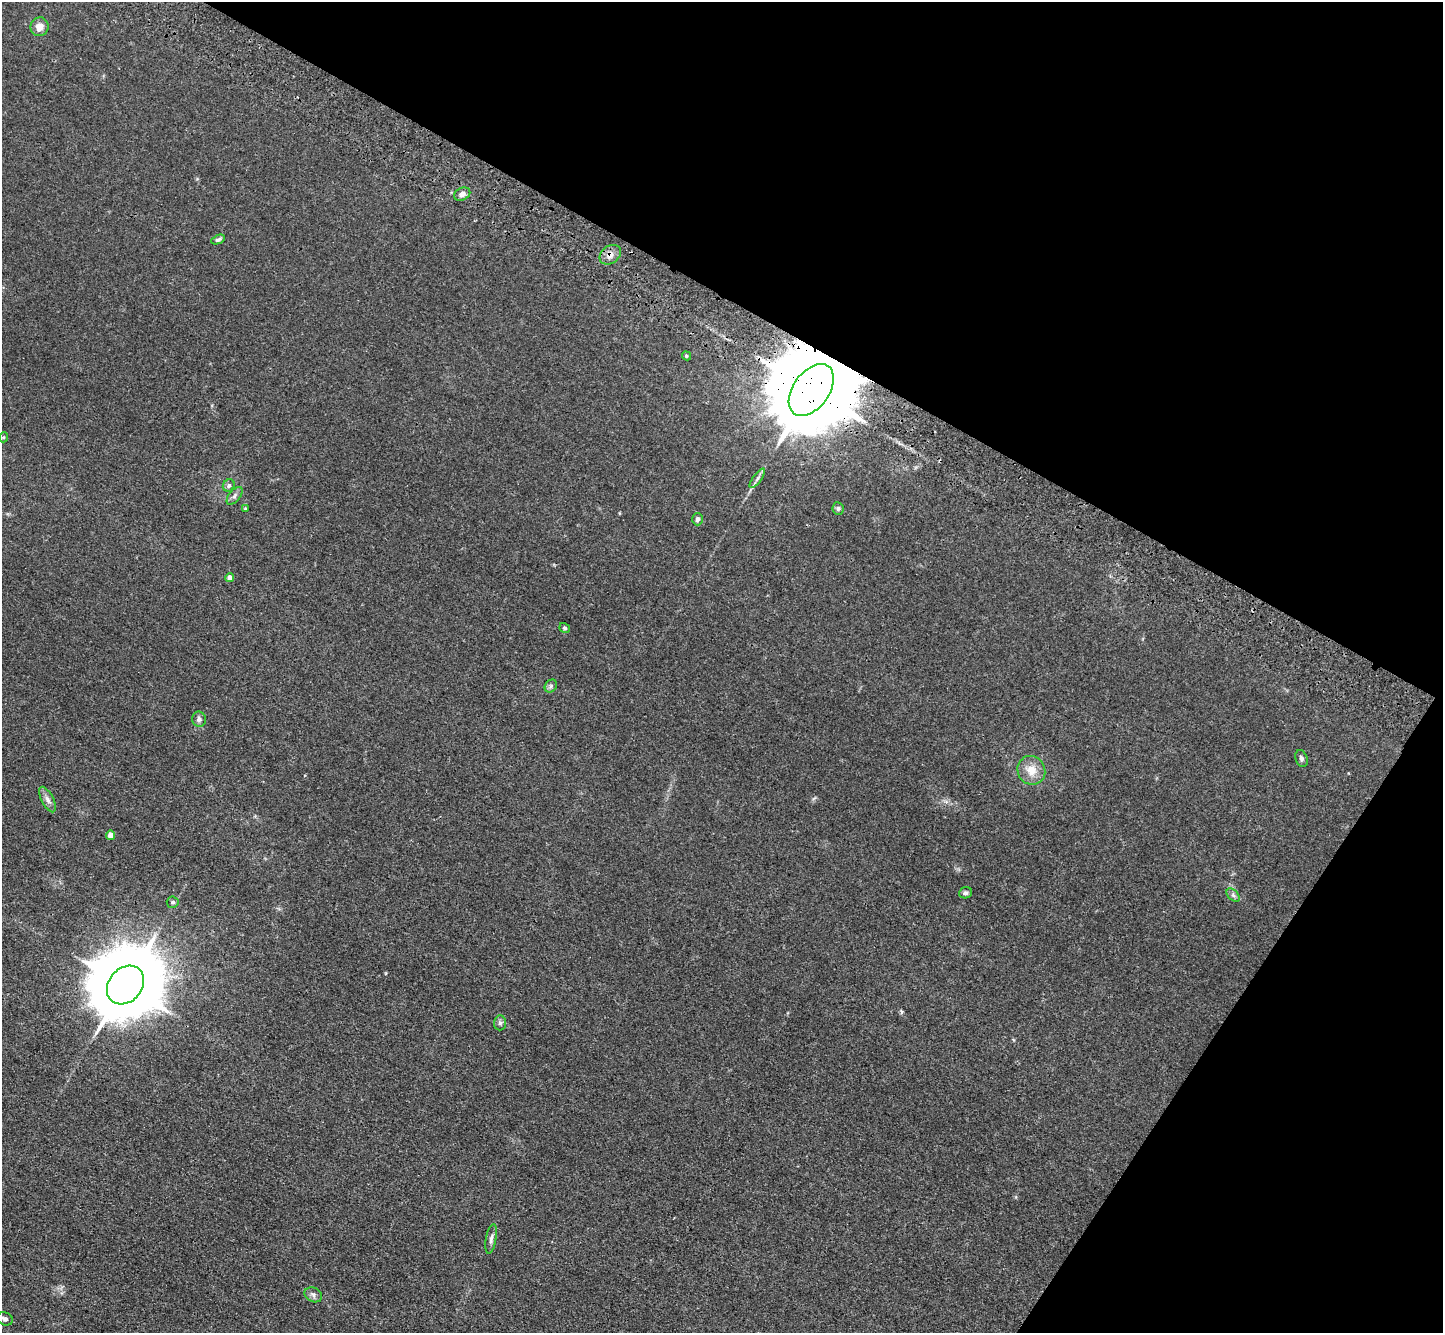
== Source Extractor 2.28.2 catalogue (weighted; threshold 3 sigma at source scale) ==
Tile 8 of 4 x 4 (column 4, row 2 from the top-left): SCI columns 4391-5831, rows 3054-4384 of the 5900 x 5969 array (HDU 1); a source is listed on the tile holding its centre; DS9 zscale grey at full resolution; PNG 1445 x 1335 px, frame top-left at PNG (2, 2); each listed source drawn as its Kron ellipse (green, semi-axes under 4 px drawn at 4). Shown black and unused: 30% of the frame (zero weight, under 3 of 4 exposures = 6% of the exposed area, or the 3 px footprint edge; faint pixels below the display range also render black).
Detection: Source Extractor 2.28.2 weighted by HDU 2 'WHT'; one run over the whole footprint, this tile lists its part. Background 0.0123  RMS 0.0047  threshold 0.021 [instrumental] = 3 sigma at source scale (4.5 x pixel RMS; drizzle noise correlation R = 1.50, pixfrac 1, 0.05/0.05 arcsec/px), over >= 5 px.
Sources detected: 29; all 29 listed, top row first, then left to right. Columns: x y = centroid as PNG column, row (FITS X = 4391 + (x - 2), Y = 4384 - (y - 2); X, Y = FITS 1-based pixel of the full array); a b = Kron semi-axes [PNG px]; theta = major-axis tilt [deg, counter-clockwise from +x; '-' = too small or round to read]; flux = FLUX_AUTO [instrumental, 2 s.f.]
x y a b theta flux
39 27 9 9 - 4
462 194 8 6 25 1.9
218 240 7 4 26 1
610 255 11 8 36 3.4
686 356 5 4 - 0.63
811 390 29 18 53 14000
4 437 5 3 - 0.42
757 478 11 3 55 1.2
229 485 6 5 - 1.2
235 496 10 5 50 1.4
245 509 4 4 - 0.47
838 509 6 5 - 1
697 519 6 5 - 1.6
230 578 4 4 - 3.2
565 628 5 4 - 0.69
551 686 7 5 50 1
199 719 7 7 - 1.4
1301 759 9 6 -72 1.2
1031 770 15 13 -59 6.4
47 800 14 6 -63 2.1
111 835 4 4 - 4.4
965 893 6 5 - 1
1233 895 8 5 -46 1.2
173 902 6 5 - 0.97
125 985 21 16 50 5300
500 1023 7 6 - 1.2
491 1239 15 5 80 1.7
313 1295 9 7 -26 1.6
5 1319 8 6 -22 1.4
Overlapping masked pixels (flux is a lower limit): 2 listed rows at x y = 610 255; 811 390